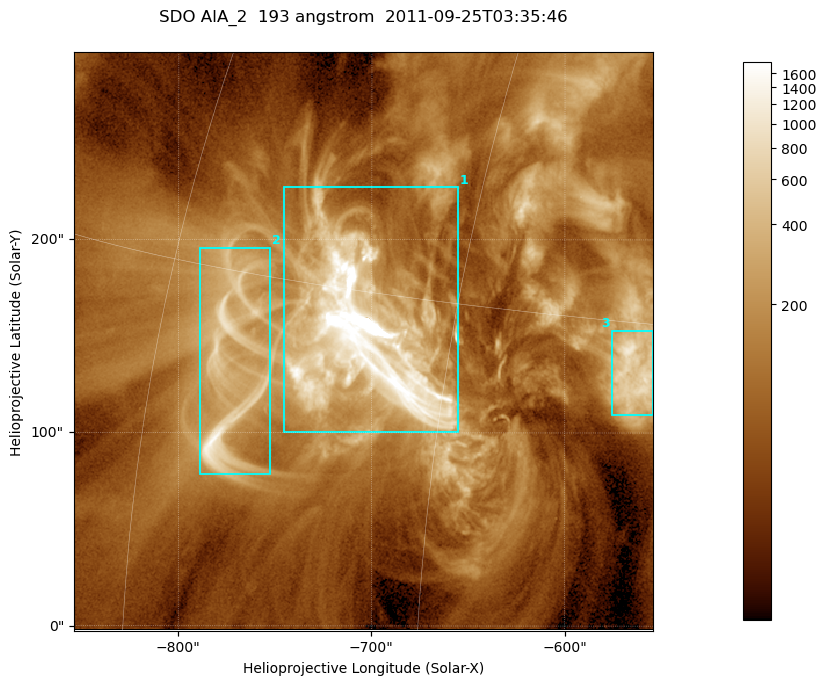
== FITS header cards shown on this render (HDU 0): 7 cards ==
TELESCOP= 'SDO     '           /
INSTRUME= 'AIA_2   '           /
WAVELNTH=                  193 /
WAVEUNIT= 'angstrom'           /
DATE-OBS= '2011-09-25T03:35:46.21' /
CTYPE1  = 'HPLN-TAN'           /
CTYPE2  = 'HPLT-TAN'           /

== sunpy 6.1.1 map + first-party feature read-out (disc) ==
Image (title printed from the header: SDO AIA_2  193 angstrom  2011-09-25T03:35:46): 499 x 499 px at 0.601 arcsec/px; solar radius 957 arcsec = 1592 px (partial field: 3.1% of the solar disc is inside the frame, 100% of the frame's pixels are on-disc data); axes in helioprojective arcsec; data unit not stated in the header (colour bar unlabelled)
Orientation: roll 0.0577 deg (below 1 deg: not rotated)
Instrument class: DISC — disc imager (sunpy class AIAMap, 193 A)
Bright regions (active regions / flare kernels): reference = the on-disc median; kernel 5 px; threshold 5 sigma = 317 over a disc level ~93.1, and >= 1.15x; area >= 249 px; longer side >= 6 px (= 3.6 arcsec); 3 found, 3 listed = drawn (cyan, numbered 1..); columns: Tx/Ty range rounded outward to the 2 arcsec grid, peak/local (2 s.f.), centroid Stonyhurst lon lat
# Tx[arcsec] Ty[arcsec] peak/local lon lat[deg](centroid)
1 -746..-654 100..228 172 -49 +14
2 -790..-752 78..196 15 -56 +12
3 -576..-554 108..154 11 -37 +13